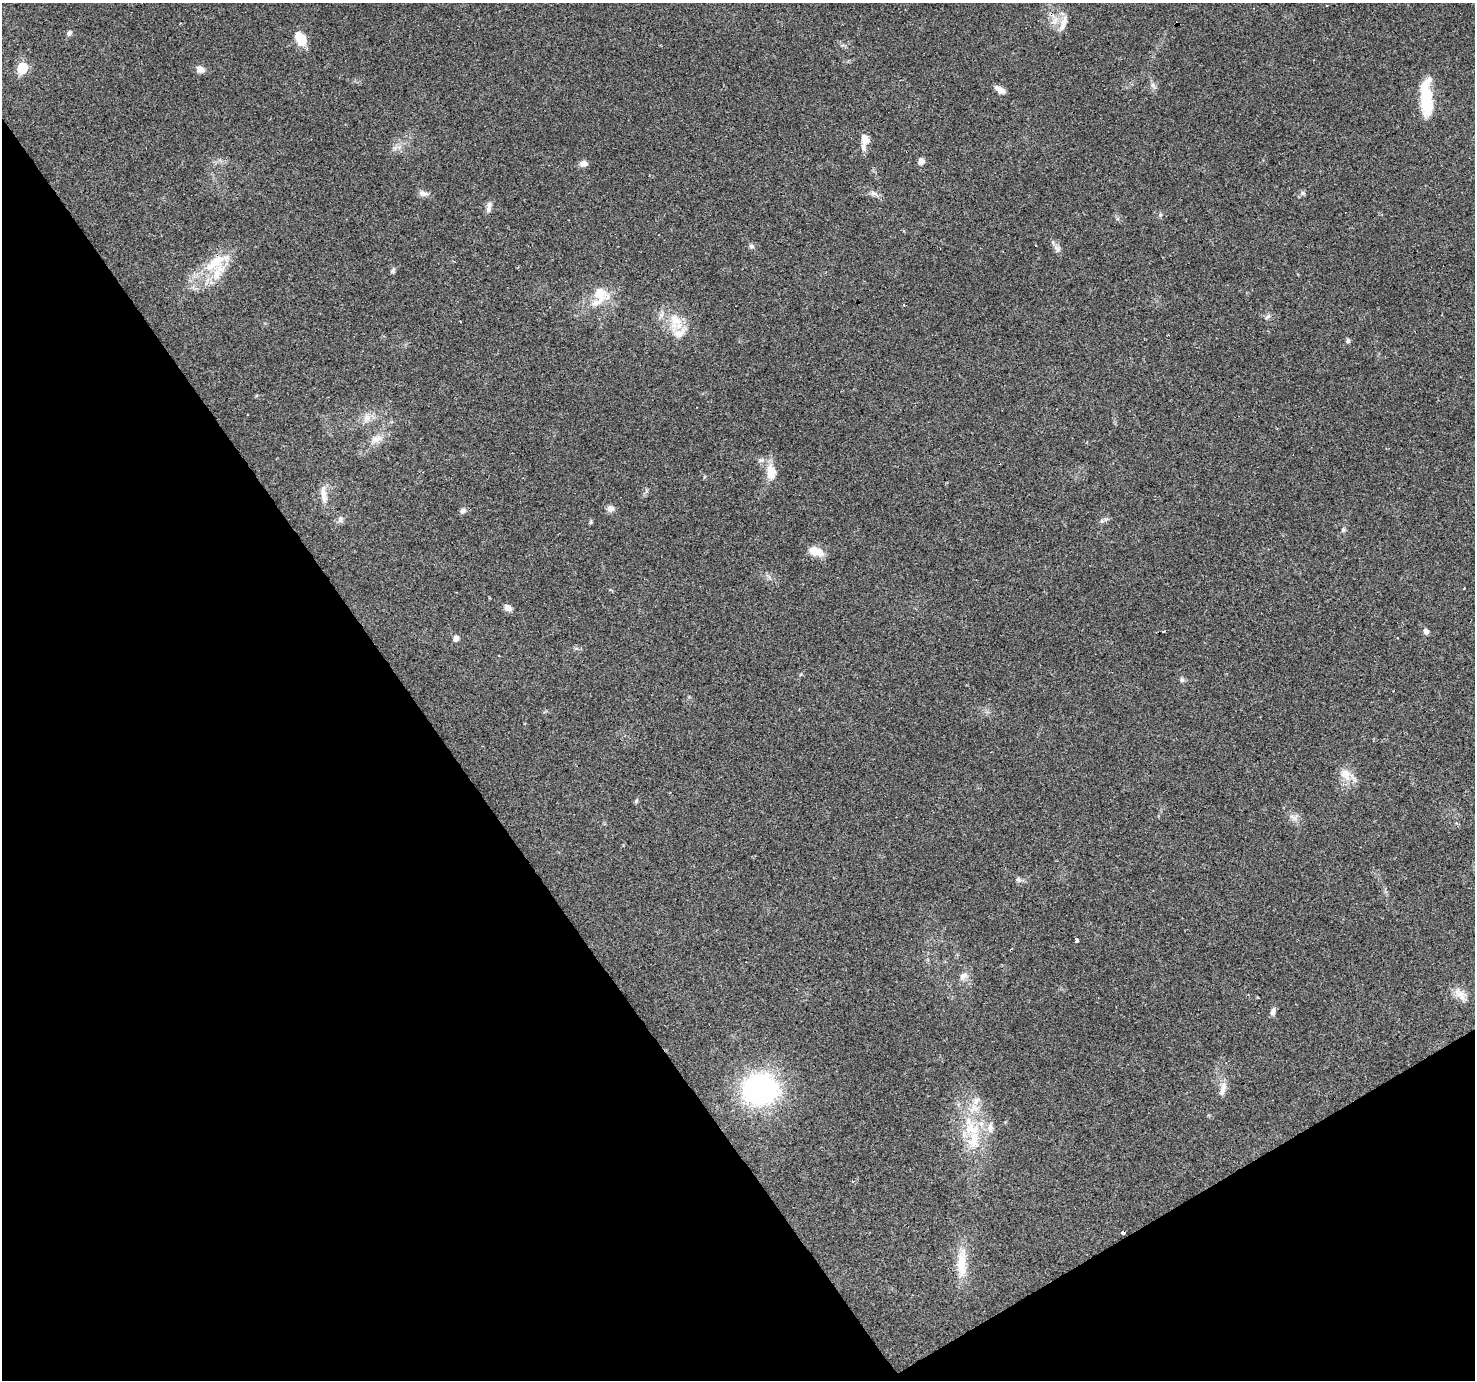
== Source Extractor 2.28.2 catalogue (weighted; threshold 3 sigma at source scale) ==
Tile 14 of 4 x 4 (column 2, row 4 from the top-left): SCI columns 1474-2946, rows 178-1555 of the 5891 x 5804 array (HDU 1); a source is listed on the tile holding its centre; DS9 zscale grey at full resolution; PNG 1477 x 1382 px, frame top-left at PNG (2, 3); no overlay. Shown black and unused: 33% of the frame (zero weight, under 2 of 3 exposures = <1% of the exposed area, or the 3 px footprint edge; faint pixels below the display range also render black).
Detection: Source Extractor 2.28.2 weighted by HDU 2 'WHT'; one run over the whole footprint, this tile lists its part. Background 0.0956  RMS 0.0068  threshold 0.0306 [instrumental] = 3 sigma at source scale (4.5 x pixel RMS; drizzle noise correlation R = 1.50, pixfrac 1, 0.0396/0.0396 arcsec/px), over >= 5 px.
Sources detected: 66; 4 cosmic-ray / hot-pixel residue — not listed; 5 inside a brighter listed object's ellipse — not listed separately; the other 57 listed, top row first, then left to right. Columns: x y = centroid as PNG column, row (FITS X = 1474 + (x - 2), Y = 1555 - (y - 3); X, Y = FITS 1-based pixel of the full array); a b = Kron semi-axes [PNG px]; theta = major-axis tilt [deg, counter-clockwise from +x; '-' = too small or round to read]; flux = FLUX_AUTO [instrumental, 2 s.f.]
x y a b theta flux
1177 23 4 2 - 4.6
1063 24 22 7 69 5.7
69 33 7 6 - 1.9
300 38 13 8 -61 19
22 68 6 6 - 41
200 69 11 8 -17 3.8
1000 90 12 6 -32 4.4
1426 98 42 12 -89 27
865 139 13 10 -67 6.6
921 161 5 5 - 4.6
584 164 9 7 13 3.7
874 193 11 5 -11 2.4
1303 193 6 5 - 1.1
423 194 14 7 -9 3
489 207 16 6 80 2.9
751 246 8 6 -16 1.5
1057 249 10 5 -56 2.6
215 262 35 13 36 22
599 293 29 15 -21 14
904 305 4 3 - 0.65
1267 317 9 4 44 1.5
675 320 21 13 -48 13
1348 341 6 5 - 1.3
367 418 11 9 -13 4.9
377 439 14 9 13 5.5
771 472 22 13 -81 10
324 495 26 7 -80 6
610 509 9 8 - 3.1
463 511 8 7 - 2
340 519 10 5 -85 1.9
1102 521 6 4 -43 1.1
591 522 6 4 -79 0.98
1343 530 6 5 - 1.1
816 551 19 10 -22 8.6
1464 589 3 2 - 0.49
508 608 10 7 -39 3.5
1164 631 3 2 - 1.2
1426 631 7 6 - 2.3
456 638 7 6 - 2.6
1182 680 7 5 -76 1.5
1346 774 19 14 -53 8.5
636 801 6 4 72 0.95
1295 817 9 7 45 2.9
1018 879 8 6 -56 1.8
1076 940 3 3 - 12
963 976 11 8 27 3.6
1462 995 16 9 -82 5.4
1258 998 3 2 - 0.7
1273 1012 10 6 82 2.5
1224 1086 16 7 85 4.9
760 1089 30 26 4 130
974 1108 14 11 -1 8.3
990 1128 15 8 -90 4.8
974 1140 28 16 79 21
853 1181 3 3 - 1.4
1123 1232 3 3 - 39
961 1263 43 12 87 17
Overlapping masked pixels (flux is a lower limit): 2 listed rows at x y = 1177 23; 1123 1232